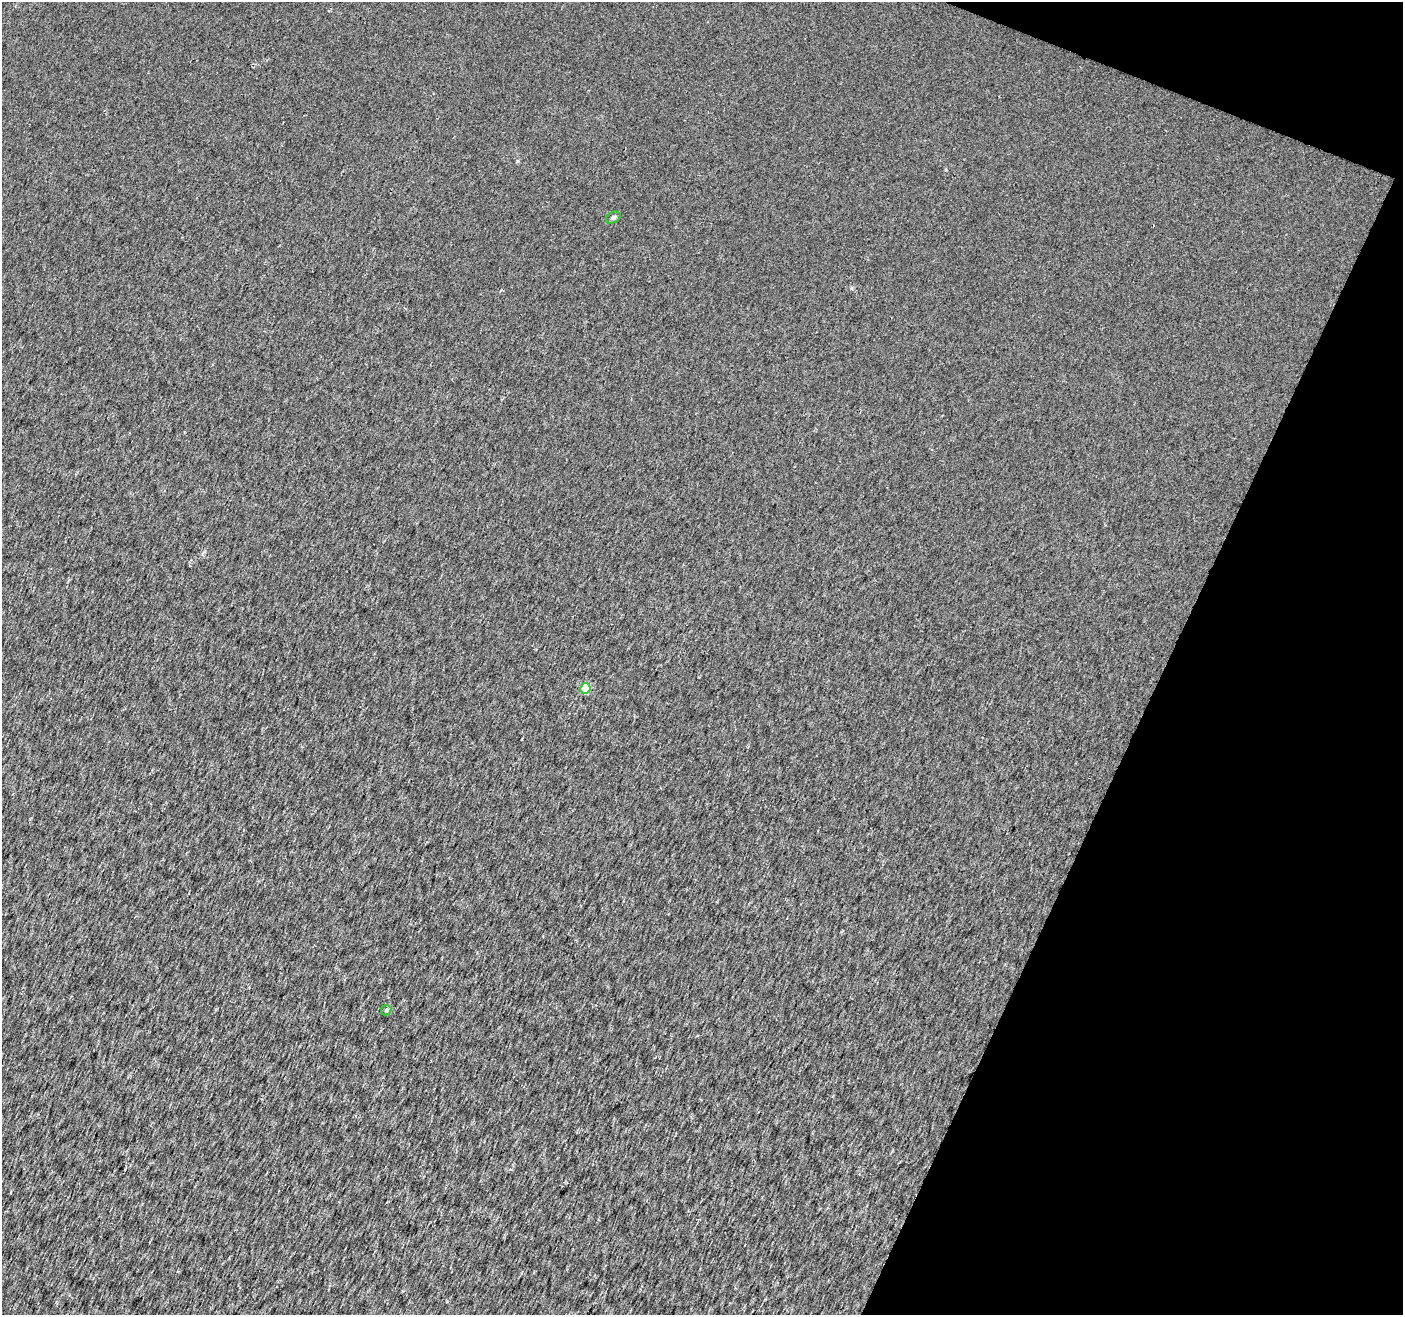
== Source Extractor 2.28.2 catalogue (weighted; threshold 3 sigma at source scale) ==
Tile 8 of 4 x 4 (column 4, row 2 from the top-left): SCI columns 4210-5610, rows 2840-4152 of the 5616 x 5741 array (HDU 1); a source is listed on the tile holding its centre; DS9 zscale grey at full resolution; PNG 1405 x 1317 px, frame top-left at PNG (2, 2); each listed source drawn as its Kron ellipse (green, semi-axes under 4 px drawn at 4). Shown black and unused: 19% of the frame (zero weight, under 2 of 3 exposures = <1% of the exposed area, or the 3 px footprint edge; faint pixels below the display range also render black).
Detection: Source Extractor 2.28.2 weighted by HDU 2 'WHT'; one run over the whole footprint, this tile lists its part. Background 0.0078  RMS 0.0095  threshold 0.0426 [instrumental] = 3 sigma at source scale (4.5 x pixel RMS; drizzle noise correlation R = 1.50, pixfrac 1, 0.0396/0.0396 arcsec/px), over >= 5 px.
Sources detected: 3; all 3 listed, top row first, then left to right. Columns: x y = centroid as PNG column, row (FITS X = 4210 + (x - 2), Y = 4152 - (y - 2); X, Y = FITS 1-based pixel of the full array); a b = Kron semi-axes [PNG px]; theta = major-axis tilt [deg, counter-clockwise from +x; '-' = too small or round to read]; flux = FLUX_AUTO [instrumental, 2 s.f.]
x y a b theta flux
613 218 7 5 29 2
585 688 5 5 - 35
386 1010 5 4 - 1.6